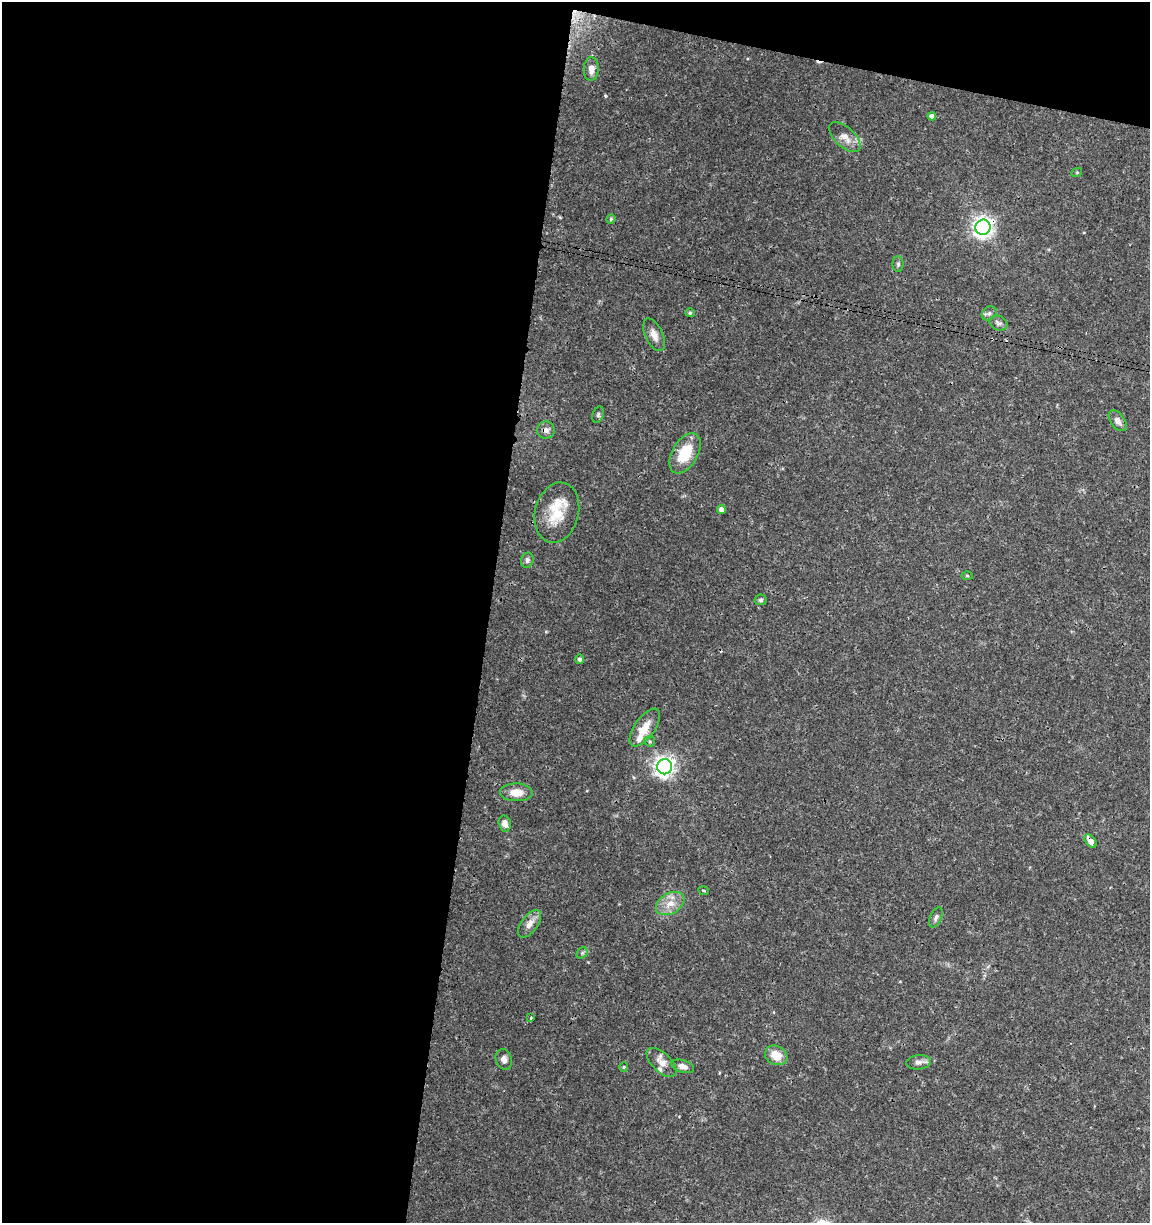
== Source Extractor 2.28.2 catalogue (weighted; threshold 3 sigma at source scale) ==
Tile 1 of 4 x 4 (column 1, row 1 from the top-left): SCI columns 227-1374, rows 3675-4895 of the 5104 x 4898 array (HDU 1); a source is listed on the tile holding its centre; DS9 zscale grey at full resolution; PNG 1152 x 1225 px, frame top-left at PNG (2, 2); each listed source drawn as its Kron ellipse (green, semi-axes under 4 px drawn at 4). Shown black and unused: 45% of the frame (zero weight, under 3 of 4 exposures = <1% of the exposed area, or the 3 px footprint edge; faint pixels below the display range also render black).
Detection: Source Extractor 2.28.2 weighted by HDU 2 'WHT'; one run over the whole footprint, this tile lists its part. Background 0.0341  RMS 0.0023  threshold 0.0101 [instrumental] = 3 sigma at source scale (4.5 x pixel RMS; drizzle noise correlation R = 1.50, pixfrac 1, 0.0396/0.0396 arcsec/px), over >= 5 px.
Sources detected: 44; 2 cosmic-ray / hot-pixel residue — neither listed nor drawn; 3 inside a brighter listed object's ellipse — not listed separately; the other 39 listed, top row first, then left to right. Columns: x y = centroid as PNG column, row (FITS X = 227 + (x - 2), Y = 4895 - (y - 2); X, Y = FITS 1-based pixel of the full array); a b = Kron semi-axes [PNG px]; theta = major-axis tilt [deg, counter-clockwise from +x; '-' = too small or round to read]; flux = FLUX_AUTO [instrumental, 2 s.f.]
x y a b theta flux
591 69 12 7 89 1.7
932 116 4 4 - 0.87
845 137 19 10 -43 2.2
1077 172 5 3 - 0.21
611 219 5 4 - 0.29
983 227 8 7 - 120
898 264 8 5 -90 0.45
690 313 5 4 - 0.28
989 313 8 6 40 0.64
998 323 9 7 -24 0.69
654 335 17 8 -65 1.8
598 415 8 5 72 0.45
1118 421 12 7 -53 1.2
546 430 9 8 - 1
685 453 22 13 60 7
721 509 4 4 - 1.1
557 513 30 22 76 6.9
527 560 7 6 - 0.63
967 576 5 3 - 0.25
761 600 6 5 - 0.44
580 659 4 4 - 0.55
645 728 22 10 54 3.6
650 741 6 5 - 0.38
665 767 7 7 - 120
516 792 16 9 -1 2.8
505 824 8 6 -76 1.3
1090 841 8 5 -52 1.5
704 891 5 2 - 0.22
670 904 15 10 30 2.7
936 917 11 5 64 0.68
529 924 16 8 54 1.7
582 953 6 5 - 0.39
531 1018 4 3 - 0.23
776 1055 11 9 -29 3.4
504 1059 10 8 -70 1
662 1062 18 9 -44 2
918 1062 12 7 6 1.1
683 1066 12 6 -18 1.4
624 1067 5 4 - 0.23
Overlapping masked pixels (flux is a lower limit): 2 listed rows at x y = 983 227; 1090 841